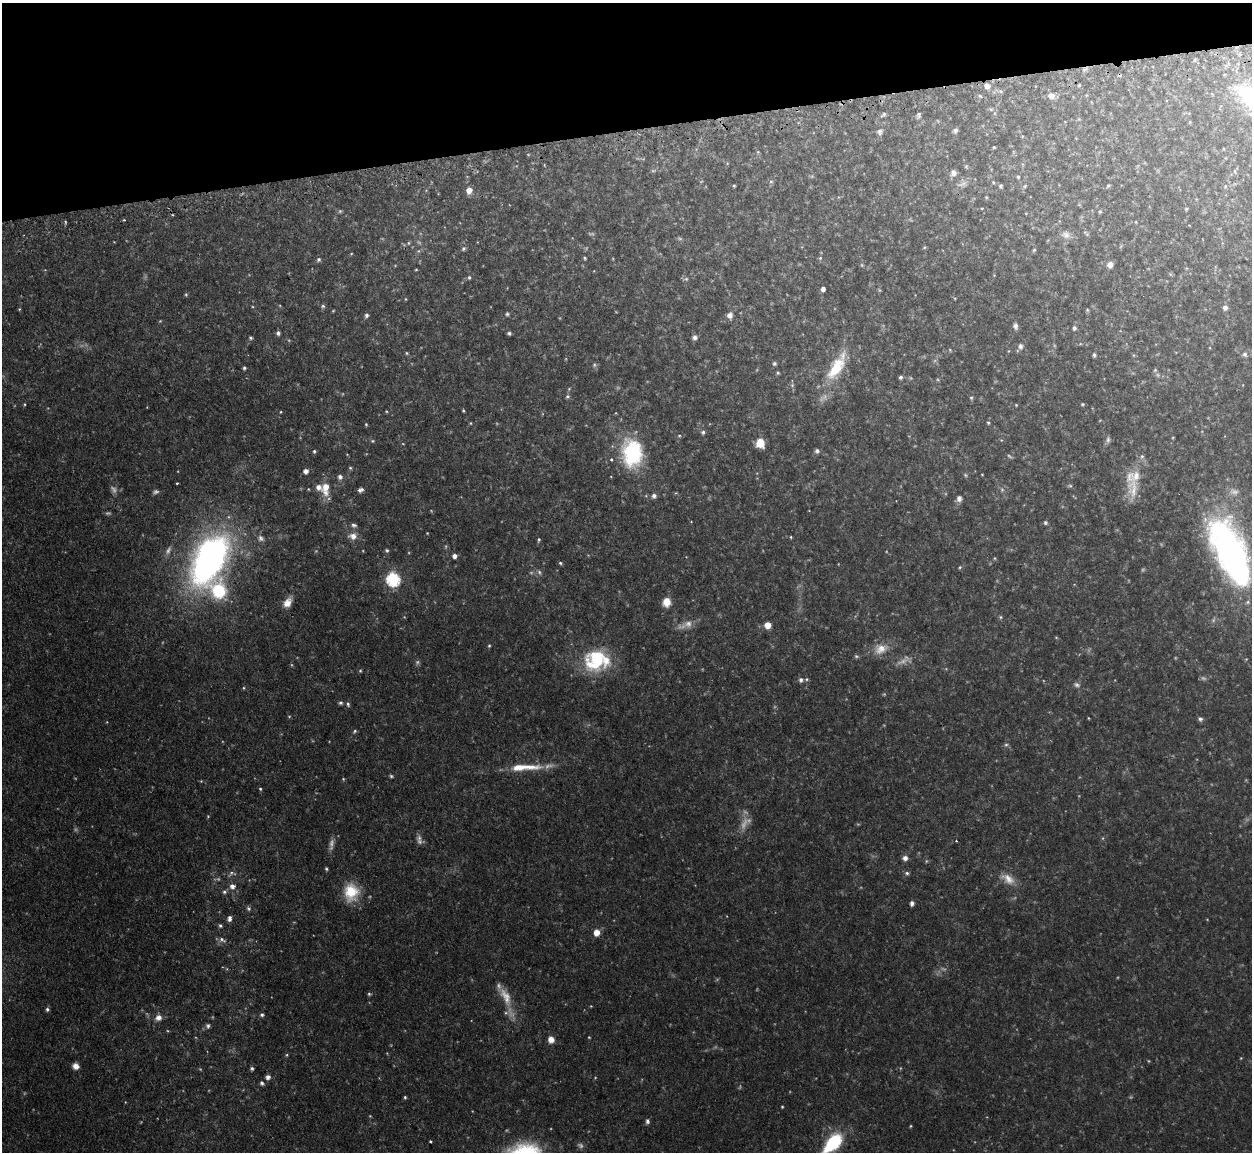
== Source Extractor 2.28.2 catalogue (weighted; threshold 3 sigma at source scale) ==
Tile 3 of 4 x 4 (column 3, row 1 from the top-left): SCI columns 2537-3786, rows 3612-4761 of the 5072 x 5047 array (HDU 1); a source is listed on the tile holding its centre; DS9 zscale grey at full resolution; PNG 1254 x 1154 px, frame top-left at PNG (2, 3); no overlay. Shown black and unused: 11% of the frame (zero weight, under 2 of 3 exposures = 4% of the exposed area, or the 3 px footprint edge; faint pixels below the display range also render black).
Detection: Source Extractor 2.28.2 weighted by HDU 2 'WHT'; one run over the whole footprint, this tile lists its part. Background 0.0595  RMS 0.0067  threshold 0.0302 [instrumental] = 3 sigma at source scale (4.5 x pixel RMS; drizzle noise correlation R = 1.50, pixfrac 1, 0.05/0.05 arcsec/px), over >= 5 px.
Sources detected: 271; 60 too faint to see at this stretch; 1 inside a brighter object's white glare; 2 cosmic-ray / hot-pixel residue — not listed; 9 inside a brighter listed object's ellipse — not listed separately; the other 199 listed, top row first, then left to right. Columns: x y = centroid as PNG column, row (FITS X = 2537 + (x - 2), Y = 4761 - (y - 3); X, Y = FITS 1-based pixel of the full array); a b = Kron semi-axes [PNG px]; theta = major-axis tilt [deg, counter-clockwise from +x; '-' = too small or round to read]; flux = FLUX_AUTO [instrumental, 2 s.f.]
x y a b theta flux
1085 69 8 4 44 1.7
1079 85 4 3 - 0.79
987 86 6 6 - 4.9
1051 96 7 6 - 5.6
991 109 6 4 -2 1.2
882 115 10 5 33 2.2
919 115 9 6 77 1.8
955 130 7 5 65 2
880 132 10 9 - 3
1022 136 5 4 - 0.67
994 147 3 3 - 0.65
758 152 5 5 - 0.87
727 163 5 3 - 0.58
966 166 6 5 - 0.91
653 170 8 4 9 1.3
1235 171 7 3 -89 0.84
953 173 8 7 - 3.2
1018 177 5 4 - 0.92
771 181 6 5 - 1.3
993 182 5 4 - 0.87
962 184 17 7 13 4.1
734 186 3 3 - 0.77
1001 186 5 4 - 1.2
1025 186 5 4 - 0.8
1108 186 6 5 - 0.95
1225 186 6 3 -73 0.66
469 190 6 5 - 6.5
986 197 5 4 - 0.63
982 208 3 3 - 0.8
1186 209 5 4 - 0.84
340 211 5 5 - 1
1100 212 5 4 - 0.99
124 220 4 3 - 0.7
65 222 4 3 - 0.91
1136 222 4 3 - 0.5
1086 234 9 4 -44 1
1066 235 14 10 -14 4.4
408 243 6 5 - 1.4
1121 246 6 4 71 0.81
924 248 5 3 - 0.73
463 249 6 5 - 1.5
1034 250 5 4 - 0.88
418 251 6 6 - 1.3
351 254 4 3 - 0.51
585 258 4 3 - 0.87
820 258 5 5 - 1.1
319 259 5 5 - 1.6
1110 265 7 7 - 4.2
416 270 4 3 - 0.62
1170 274 6 5 - 0.89
994 275 3 3 - 0.46
469 277 6 4 88 1.3
686 279 8 6 -11 1.5
823 289 4 4 - 3
879 290 6 4 -71 0.76
186 294 5 4 - 0.92
406 299 4 3 - 0.57
323 306 6 5 - 1.3
1225 308 7 6 - 2.4
19 309 4 4 - 0.73
1087 310 5 4 - 0.85
507 314 5 5 - 1.2
366 315 6 4 73 1.9
730 315 9 8 - 3.5
1015 326 8 6 -80 2.3
1074 328 6 5 - 1.7
278 333 5 5 - 1.8
509 333 5 4 - 1.3
695 337 6 6 - 2.2
251 338 5 4 - 1.1
1020 346 8 7 - 2.6
950 350 5 4 - 0.7
407 353 5 4 - 0.81
1245 354 7 6 - 1.8
1094 355 4 3 - 1.3
774 364 5 5 - 1.3
594 365 7 6 - 1.5
836 367 43 16 60 30
244 368 4 3 - 1.3
1155 370 5 5 - 1
778 373 4 4 - 0.98
900 377 4 4 - 1.5
938 380 5 3 - 0.71
792 385 6 5 - 1.3
569 389 5 4 - 0.8
567 397 5 5 - 1.4
971 398 6 4 -88 1
24 404 5 3 - 0.72
1082 404 5 4 - 0.96
1016 405 3 3 - 0.58
386 411 4 3 - 0.59
463 411 3 3 - 0.75
281 412 3 3 - 0.55
471 423 5 3 - 0.6
988 423 5 4 - 0.86
366 424 4 3 - 0.78
703 432 6 6 - 1.6
679 436 5 4 - 0.81
1108 440 10 6 77 2.1
372 441 6 4 -20 0.92
760 443 8 7 - 11
403 444 5 3 - 0.51
314 451 4 4 - 1.2
817 451 5 5 - 2.2
632 453 29 21 -86 63
347 454 5 3 - 0.48
611 459 3 3 - 2
350 468 5 4 - 0.99
306 471 5 5 - 3.3
965 475 7 4 -28 0.96
982 475 3 2 - 0.45
340 477 7 6 - 2.6
1133 477 28 19 46 17
1070 486 6 4 6 1
326 487 10 8 71 8.5
360 490 6 5 - 2.5
654 496 7 6 - 2.3
959 499 8 7 - 3
691 522 4 3 - 0.46
1045 523 5 5 - 1.3
354 525 7 5 -19 1.9
427 533 3 3 - 0.49
353 536 12 9 2 5.5
791 537 4 4 - 0.77
261 538 10 8 -39 3.1
539 540 5 4 - 1
387 550 5 4 - 1.2
1230 552 75 30 -66 260
454 556 5 5 - 3.2
994 558 5 3 - 0.63
210 560 38 20 43 280
560 563 5 4 - 1
960 567 6 4 54 0.87
539 572 7 6 - 1.8
393 579 7 6 - 120
219 591 70 32 -30 96
287 602 14 9 58 6.8
666 602 9 8 - 9.3
1000 617 6 5 - 1.1
767 625 6 6 - 8.9
1056 637 5 3 - 0.62
489 646 5 4 - 0.88
881 649 22 15 14 11
856 656 7 6 - 1.3
596 659 31 23 -65 36
1246 659 4 4 - 0.53
360 671 5 4 - 0.85
801 680 7 7 - 2.9
1077 685 10 7 -21 2.6
244 688 5 3 - 0.69
340 703 5 4 - 1.6
348 704 7 5 -72 1.6
289 716 5 3 - 0.69
1088 718 4 2 - 0.52
1200 719 6 5 - 1.8
107 722 4 3 - 0.48
355 731 6 5 - 1.1
1006 745 8 5 27 1.5
525 767 48 8 2 20
391 776 6 4 -16 1.1
343 779 5 4 - 0.81
260 789 5 4 - 0.94
419 838 11 9 -67 3
956 841 2 2 - 0.51
905 858 6 5 - 4
926 861 6 4 89 0.96
326 869 4 4 - 1.1
232 873 14 7 0 2.9
907 873 7 5 -18 1.7
1008 879 21 12 -34 9.1
232 886 8 7 - 4.1
224 892 6 5 - 1.7
351 892 22 18 89 22
912 903 5 4 - 2.3
248 908 7 6 - 1.6
229 918 7 5 83 2.9
220 926 5 5 - 1.5
597 932 5 5 - 9.1
222 940 11 6 -23 2.7
369 994 5 4 - 1
505 996 29 12 -62 13
591 1006 3 3 - 0.51
47 1009 5 5 - 1.5
262 1015 5 5 - 1.5
158 1017 8 8 - 4.8
208 1026 7 7 - 1.9
551 1039 7 6 - 5.8
287 1055 5 4 - 0.81
1241 1058 4 3 - 0.51
76 1066 6 6 - 4.8
252 1068 5 5 - 1.3
268 1077 5 5 - 3.2
262 1083 6 5 - 1.8
405 1097 4 3 - 0.98
782 1107 3 2 - 0.65
647 1121 6 5 - 1.8
911 1126 4 3 - 0.64
430 1141 3 3 - 1.4
833 1143 26 13 47 45
Overlapping masked pixels (flux is a lower limit): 3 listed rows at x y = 1085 69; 987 86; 219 591
Isophote crosses this tile's border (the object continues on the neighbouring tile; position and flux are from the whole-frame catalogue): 2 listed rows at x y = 1230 552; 833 1143